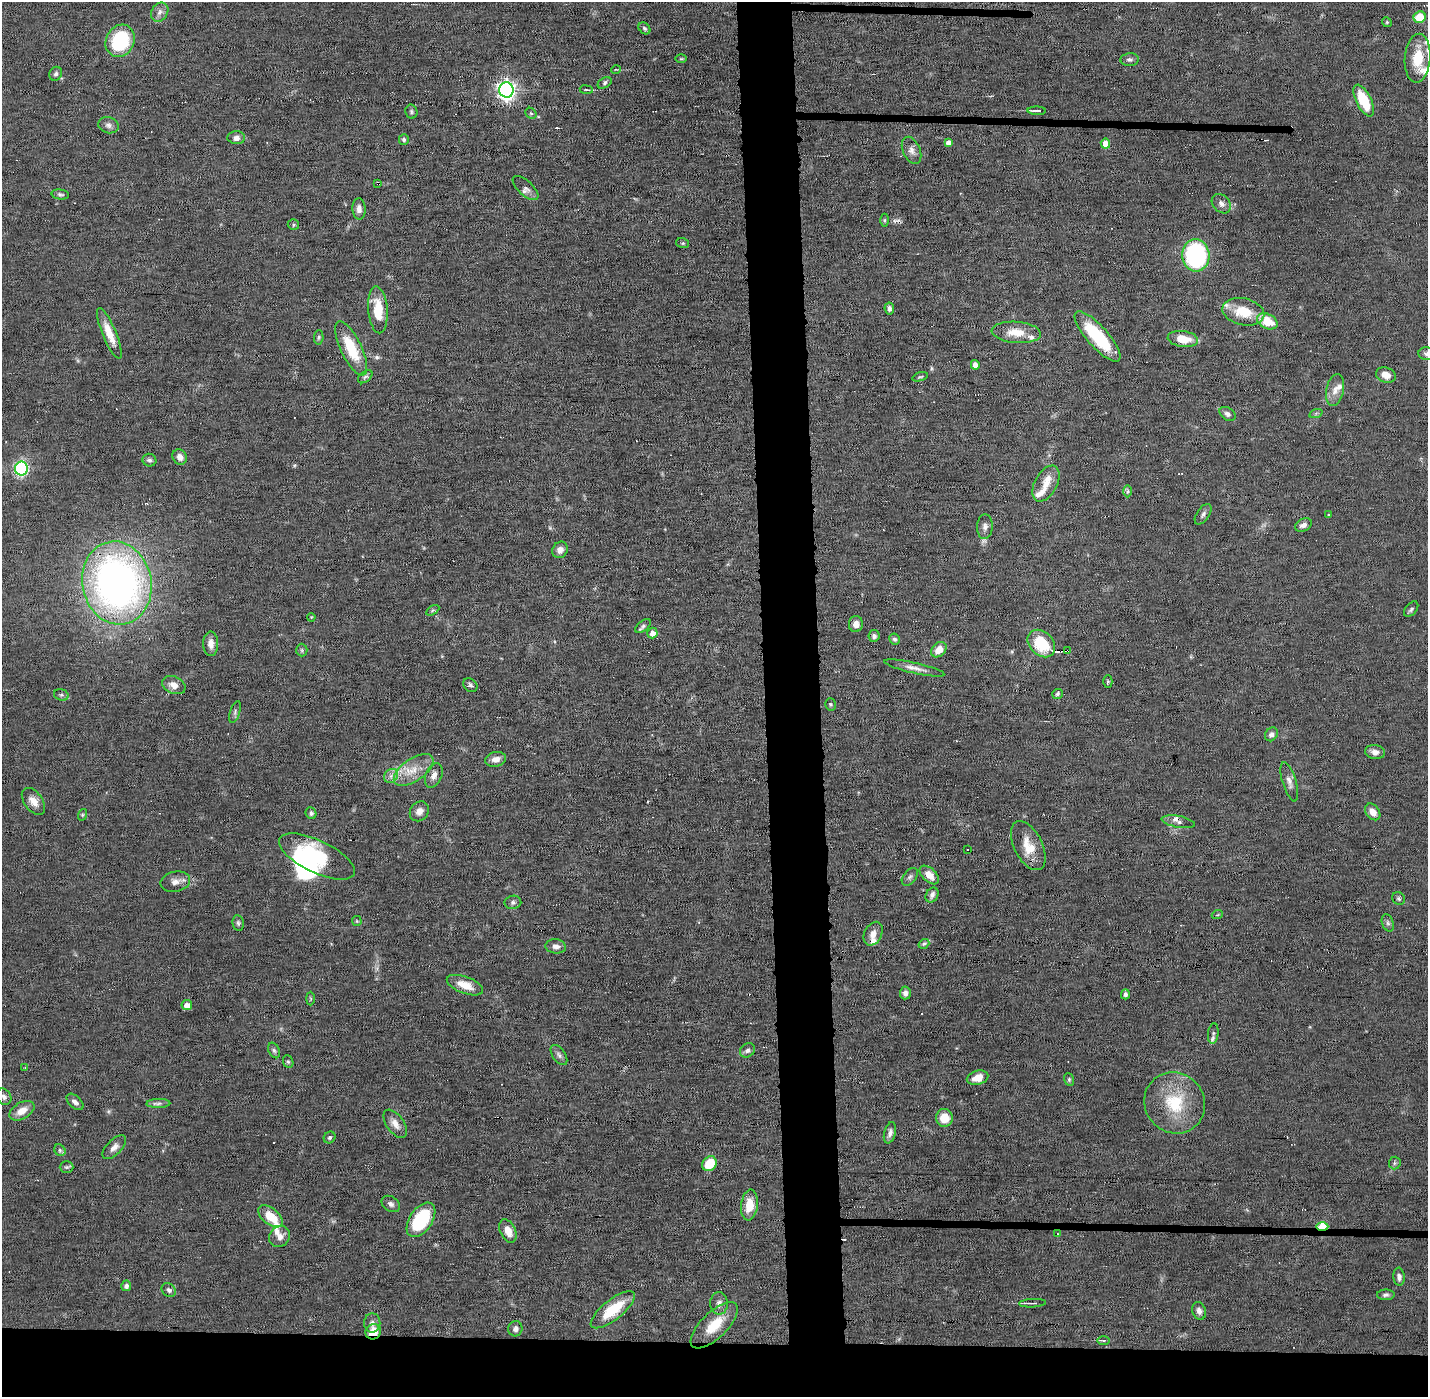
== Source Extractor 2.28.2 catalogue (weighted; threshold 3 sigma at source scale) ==
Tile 8 of 3 x 3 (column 2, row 3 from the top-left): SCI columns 1428-2853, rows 32-1426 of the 4280 x 4250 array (HDU 1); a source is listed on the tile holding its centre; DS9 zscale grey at full resolution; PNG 1430 x 1399 px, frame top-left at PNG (2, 2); each listed source drawn as its Kron ellipse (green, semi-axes under 4 px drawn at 4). Shown black and unused: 8% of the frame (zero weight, under 11 of 22 exposures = <1% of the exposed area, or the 3 px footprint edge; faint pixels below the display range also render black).
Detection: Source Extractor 2.28.2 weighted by HDU 2 'WHT'; one run over the whole footprint, this tile lists its part. Background 0.121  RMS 0.0031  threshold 0.0126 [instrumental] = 3 sigma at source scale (4.09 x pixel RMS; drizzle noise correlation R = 1.36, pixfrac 0.8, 0.05/0.05 arcsec/px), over >= 5 px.
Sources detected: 181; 3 inside a brighter object's white glare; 7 cosmic-ray / hot-pixel residue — neither listed nor drawn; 12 inside a brighter listed object's ellipse — not listed separately; the other 159 listed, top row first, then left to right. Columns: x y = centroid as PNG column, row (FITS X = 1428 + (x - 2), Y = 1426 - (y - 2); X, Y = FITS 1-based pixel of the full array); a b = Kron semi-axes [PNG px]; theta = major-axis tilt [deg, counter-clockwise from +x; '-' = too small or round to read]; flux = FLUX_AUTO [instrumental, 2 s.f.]
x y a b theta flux
160 12 10 8 58 1.5
1420 17 6 5 - 7.4
1387 22 5 4 - 0.39
644 28 7 5 -46 0.55
120 41 17 14 63 19
1418 58 24 13 85 8.4
681 59 6 3 0 0.32
1130 60 9 6 4 0.88
616 69 5 3 - 0.27
56 74 7 6 - 0.76
605 83 7 5 29 0.61
506 90 7 7 - 140
586 90 6 3 -8 0.33
1364 100 17 7 -64 11
1037 111 9 3 -2 1.1
411 112 7 6 - 0.58
531 113 6 5 - 0.46
108 125 10 8 -16 1.1
236 138 9 6 -1 1.3
404 139 5 5 - 0.56
949 143 4 4 - 2.1
1105 144 5 5 - 4.4
912 150 14 8 -66 1.9
378 184 4 3 - 1.2
525 188 16 7 -43 1.2
60 194 9 5 -7 0.64
1221 204 11 8 -48 1.4
359 209 10 6 -88 1.7
884 220 6 4 90 0.49
293 225 6 5 - 0.54
683 243 6 5 - 0.39
1196 255 16 13 -85 39
889 308 6 4 -82 1
378 310 23 9 -85 8.1
1243 312 21 13 -13 8
1267 321 11 7 -26 7.2
1016 332 25 10 -4 5.7
109 333 27 7 -67 4.8
1097 336 32 10 -48 16
319 337 7 4 85 0.52
1183 339 15 8 -7 6
351 348 29 10 -64 11
1427 354 8 6 -6 0.92
975 365 5 4 - 1.9
1386 375 10 7 -21 2.7
365 377 8 5 39 0.66
920 377 8 3 17 0.39
1335 390 16 9 79 2.4
1316 413 7 4 19 0.4
1227 414 9 6 -34 0.97
180 457 8 6 -56 1.7
149 460 7 6 - 0.8
21 469 7 6 - 45
1046 484 19 11 62 4.5
1128 491 6 4 -89 0.58
1203 514 11 6 55 0.97
1328 515 3 2 - 0.26
1303 525 9 6 27 1.3
985 527 12 8 87 1.4
560 550 8 7 - 1.8
117 583 42 34 -78 140
1411 609 9 5 49 0.7
433 610 7 4 31 0.45
311 617 4 3 - 0.26
856 624 8 7 - 2.1
643 626 9 5 40 0.68
652 633 5 5 - 1.9
874 636 6 6 - 0.86
894 639 5 5 - 0.63
1041 643 15 11 -45 11
211 644 12 7 -89 2.2
302 650 6 5 - 0.51
939 650 9 6 47 3.5
1067 651 4 3 - 0.65
914 668 31 5 -13 2.2
1108 682 6 4 88 0.43
174 685 12 8 -24 2.4
470 685 8 6 -39 0.75
1057 694 5 5 - 0.54
61 695 7 5 -18 0.66
830 704 6 5 - 0.53
235 712 11 5 71 0.8
1271 734 7 6 - 1.1
1375 752 10 7 -10 1.6
496 759 10 7 13 2
414 770 23 11 34 5.3
434 775 13 8 67 1.8
391 776 7 6 - 1.2
1289 782 20 7 -73 1.7
33 801 15 9 -53 2.7
419 811 10 9 - 1.9
1373 812 9 6 -52 2.5
311 813 6 5 - 0.66
82 815 6 3 72 0.36
1178 822 17 5 -11 1.6
1028 846 26 14 -63 6.1
968 850 2 2 - 0.32
317 856 41 16 -26 21
929 875 11 6 -43 2.8
910 877 10 6 51 0.86
175 882 15 10 13 2.1
932 895 8 6 57 1
1399 898 7 6 - 0.63
513 902 8 6 9 0.81
1217 915 5 3 - 0.26
357 921 5 4 - 0.31
238 923 8 5 -81 0.64
1388 923 9 5 -72 0.81
873 934 12 8 63 2
924 944 5 4 - 0.52
556 946 10 7 -6 1.5
465 985 19 8 -20 4.7
905 993 6 5 - 1.1
1125 994 5 4 - 0.89
310 999 7 3 90 0.34
187 1005 5 5 - 2.5
1213 1034 10 5 84 0.9
274 1050 8 5 -62 0.65
747 1050 8 6 42 0.9
559 1055 11 6 -55 1
288 1062 6 5 - 0.5
25 1068 3 3 - 0.24
978 1078 11 7 15 3.2
1069 1079 6 5 - 0.47
4 1097 9 7 -58 1.1
75 1102 10 6 -43 1.2
158 1103 12 4 1 0.91
1175 1103 31 29 -50 15
22 1111 13 8 31 3.4
944 1118 9 8 - 5.3
395 1124 16 8 -55 2.4
890 1133 11 6 75 1.3
330 1137 6 5 - 0.62
114 1147 15 7 46 1.8
60 1150 6 5 - 0.54
1395 1163 6 6 - 0.53
709 1164 8 6 52 7.6
66 1167 7 5 0 0.55
391 1204 10 7 -35 1.1
749 1205 15 8 83 4.7
270 1216 14 8 -38 5.8
421 1220 19 11 56 21
1322 1226 6 3 0 14
508 1231 12 7 -66 3.1
1057 1234 3 2 - 0.2
280 1237 11 10 - 2.1
1399 1277 9 5 -84 1.1
126 1286 5 5 - 1.1
169 1290 7 6 - 0.97
1386 1295 9 5 1 0.77
719 1303 11 8 -89 1.6
1033 1303 13 3 3 0.74
613 1310 27 10 39 11
1199 1311 9 6 -70 1.2
372 1323 9 8 - 1.4
714 1325 30 13 44 8.2
515 1329 8 7 - 1.2
373 1332 8 7 - 4.8
1104 1340 6 3 0 0.42
Overlapping masked pixels (flux is a lower limit): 4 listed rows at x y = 378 184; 1067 651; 1322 1226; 373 1332
Isophote crosses this tile's border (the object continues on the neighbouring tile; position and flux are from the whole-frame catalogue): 1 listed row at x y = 1427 354